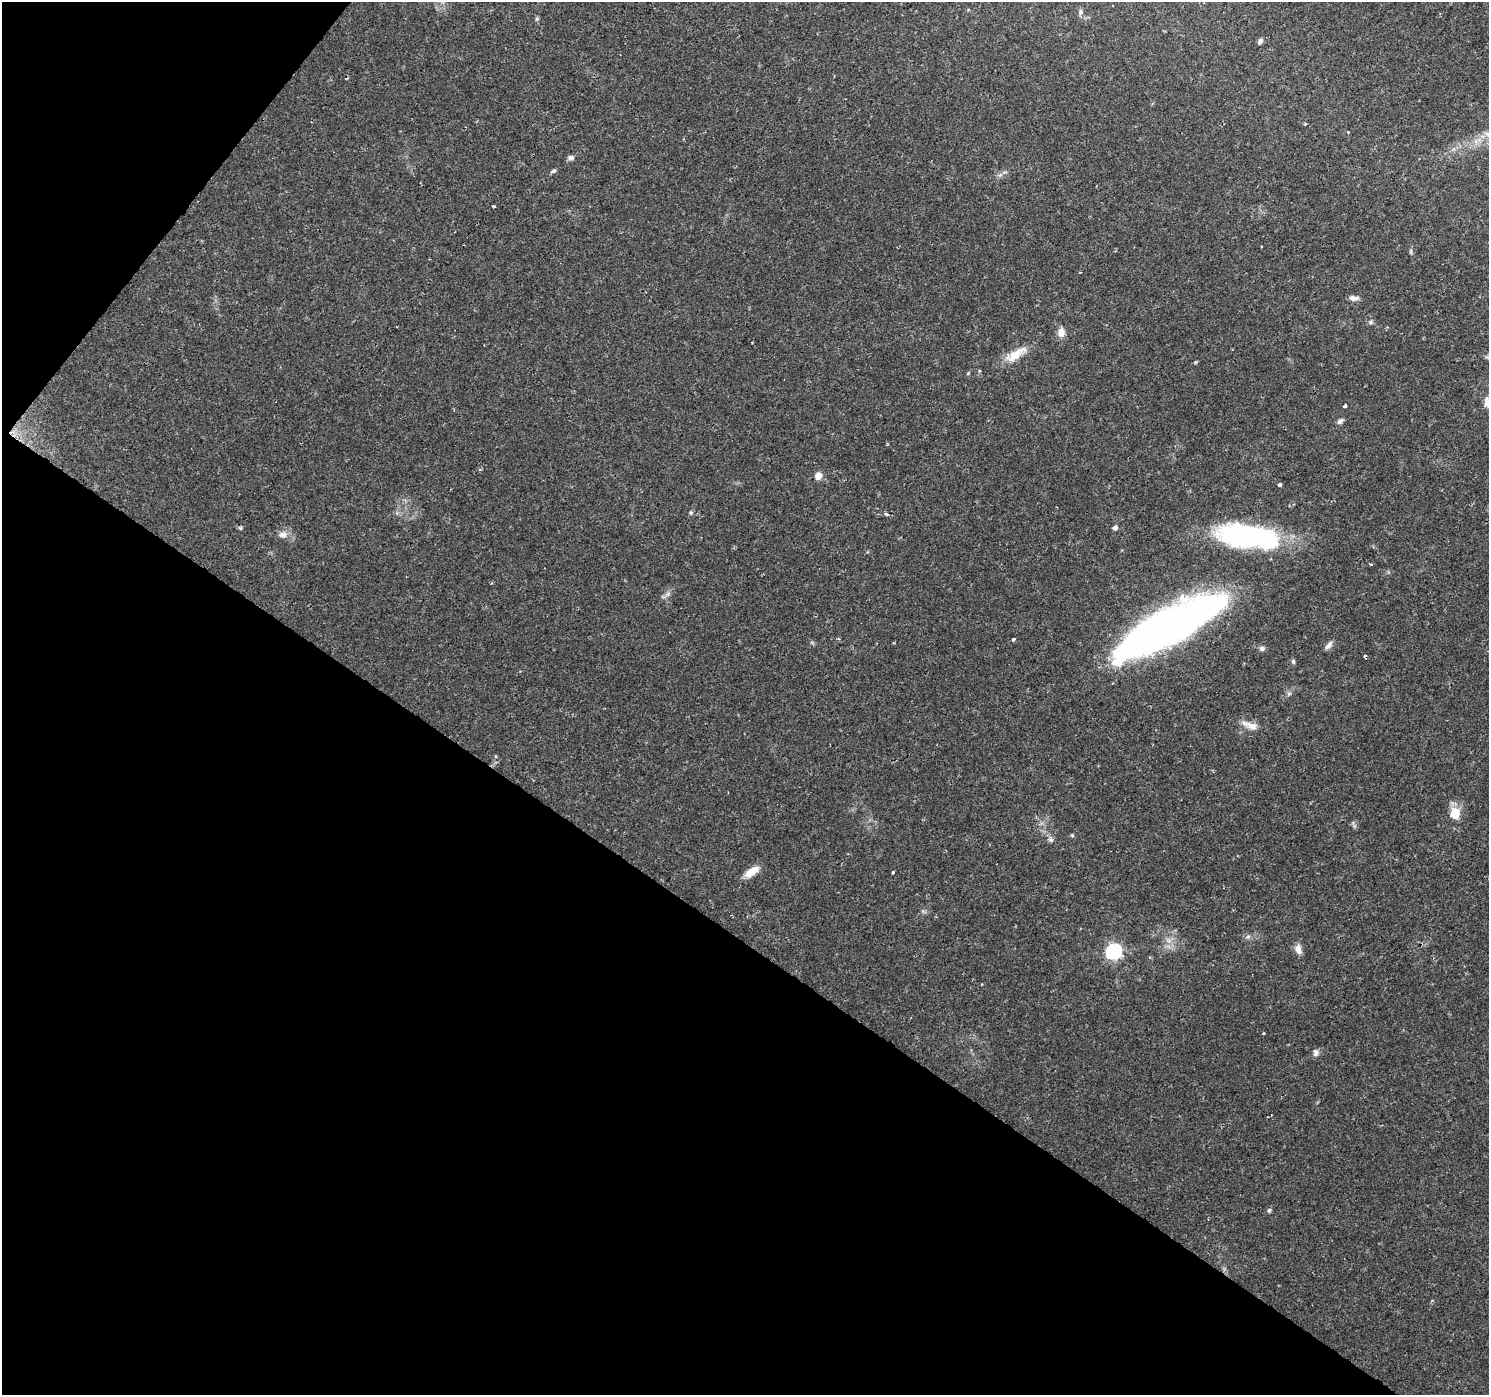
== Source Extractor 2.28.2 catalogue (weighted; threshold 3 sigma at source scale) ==
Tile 9 of 4 x 4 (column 1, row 3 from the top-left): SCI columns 1-1487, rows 1574-2966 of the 5953 x 5998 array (HDU 1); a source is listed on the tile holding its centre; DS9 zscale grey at full resolution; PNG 1491 x 1397 px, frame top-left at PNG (2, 2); no overlay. Shown black and unused: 36% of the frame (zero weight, under 2 of 3 exposures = <1% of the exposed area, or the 3 px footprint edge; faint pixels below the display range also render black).
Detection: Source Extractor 2.28.2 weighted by HDU 2 'WHT'; one run over the whole footprint, this tile lists its part. Background 0.0415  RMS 0.0033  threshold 0.015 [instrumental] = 3 sigma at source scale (4.5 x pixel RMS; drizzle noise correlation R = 1.50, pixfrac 1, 0.0396/0.0396 arcsec/px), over >= 5 px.
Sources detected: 54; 3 inside a brighter object's white glare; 4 cosmic-ray / hot-pixel residue — not listed; the other 47 listed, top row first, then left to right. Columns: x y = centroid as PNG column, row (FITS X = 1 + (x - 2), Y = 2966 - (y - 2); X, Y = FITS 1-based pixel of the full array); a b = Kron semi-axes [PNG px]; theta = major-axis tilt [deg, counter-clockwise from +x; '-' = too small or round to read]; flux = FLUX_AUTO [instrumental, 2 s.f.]
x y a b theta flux
1080 12 9 5 78 0.83
537 19 6 5 - 0.53
1260 41 7 5 62 0.97
1305 124 3 3 - 0.42
1488 134 12 5 -45 1.6
571 158 7 6 - 1.1
553 171 8 5 28 0.71
494 206 3 3 - 2.8
1354 298 12 6 -4 1.7
1371 322 6 5 - 0.69
1061 332 12 9 83 2.5
752 343 3 2 - 0.26
1015 354 32 11 31 6.4
1345 406 4 3 - 1.3
1340 421 10 5 40 1
13 432 11 6 14 2
480 470 5 3 - 0.37
818 476 8 7 - 2.4
1279 485 3 3 - 1.2
691 513 6 5 - 0.54
886 514 6 4 -18 0.61
240 528 5 4 - 0.48
1115 528 6 5 - 0.96
283 535 11 9 2 2.1
1249 536 65 25 -4 56
1371 564 4 3 - 0.53
492 583 3 3 - 0.36
668 594 8 6 46 1.1
1168 629 75 29 29 200
1013 639 4 3 - 1.9
1329 645 12 6 52 1.4
1262 648 7 7 - 0.98
1293 661 7 5 -74 0.59
1289 693 7 4 19 0.62
1250 725 25 9 -20 3.4
1455 813 15 13 -74 5.3
1354 824 12 3 -66 0.56
1072 835 6 3 -45 0.39
1051 840 8 6 -31 1
751 871 20 8 33 4.1
893 872 3 3 - 1.3
1248 936 7 4 2 0.73
1298 949 13 8 -72 2.2
1113 951 7 6 - 90
1263 1033 3 3 - 0.58
1315 1053 10 7 -89 1.2
1269 1210 5 5 - 0.69
Overlapping masked pixels (flux is a lower limit): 1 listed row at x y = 13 432
Isophote crosses this tile's border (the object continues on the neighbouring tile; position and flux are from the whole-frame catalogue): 1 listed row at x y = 1488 134